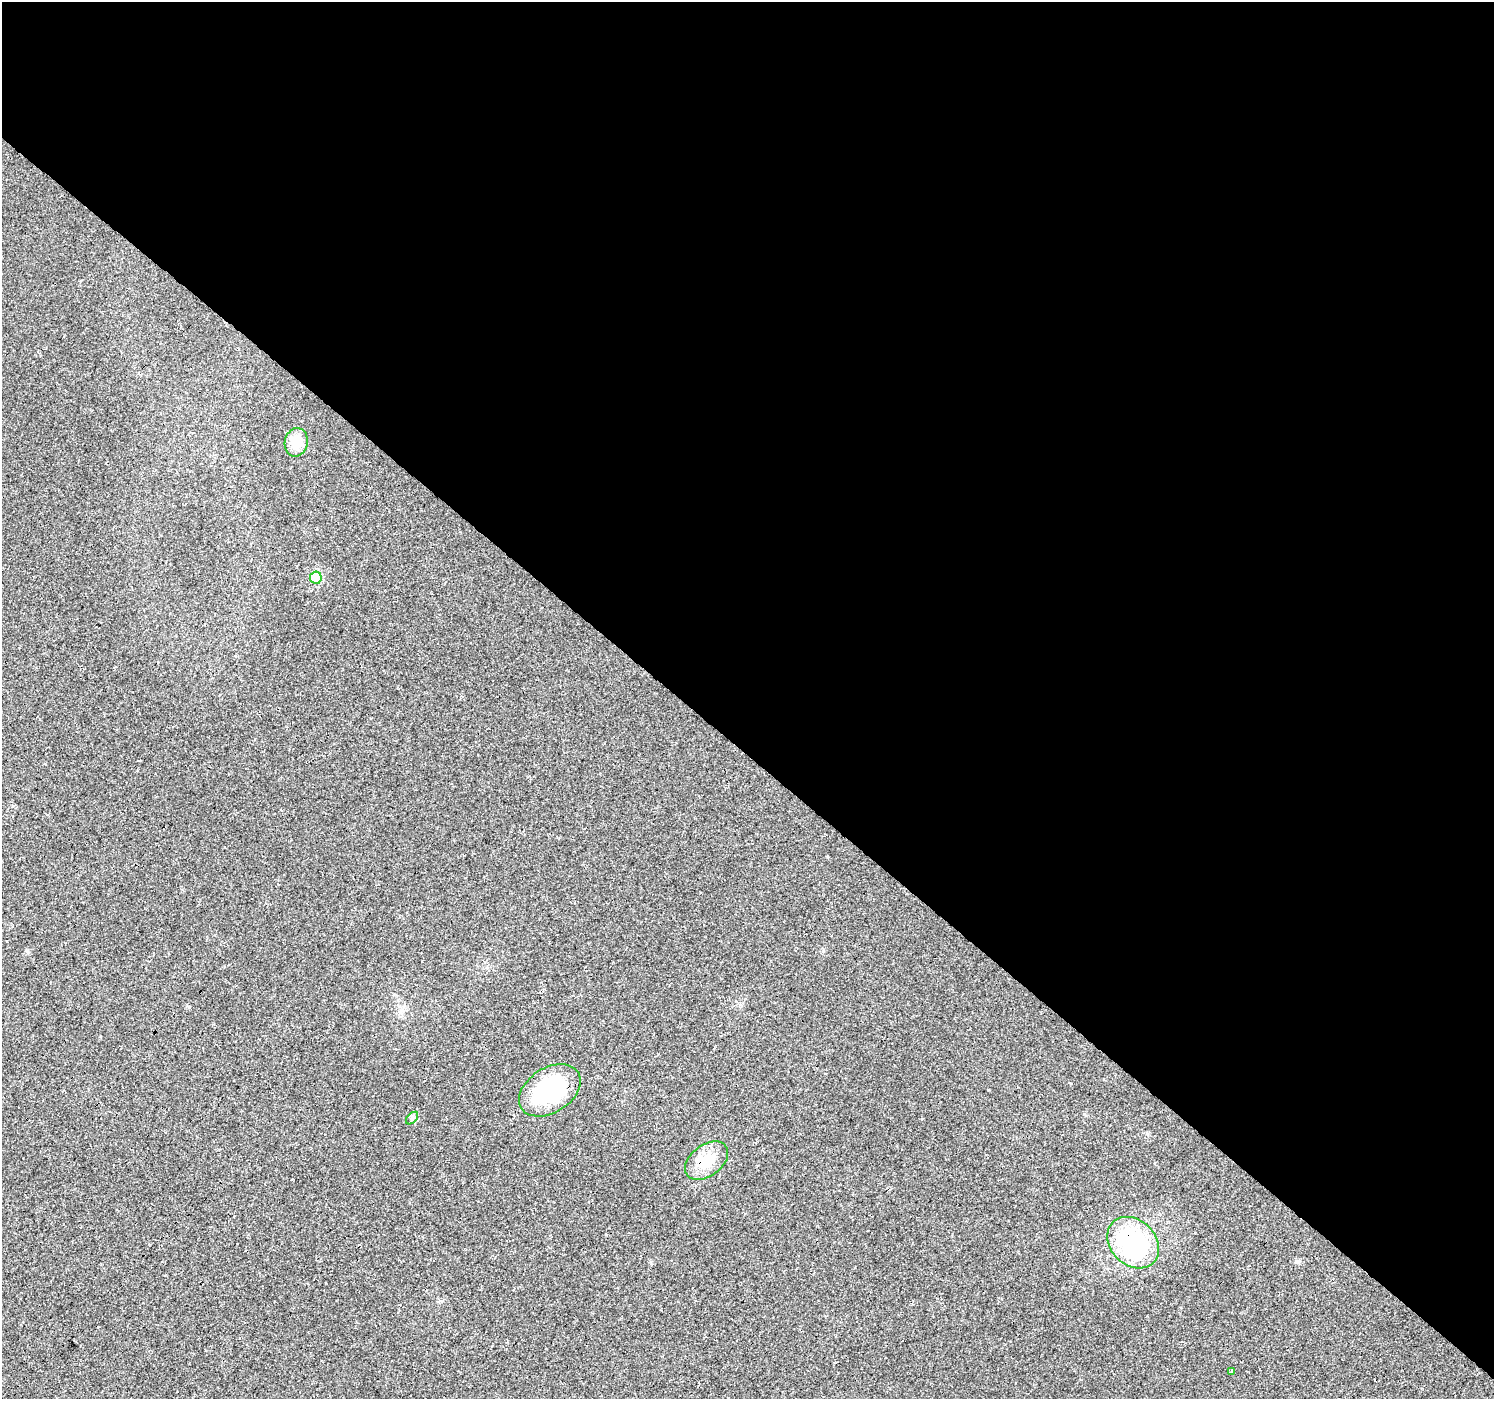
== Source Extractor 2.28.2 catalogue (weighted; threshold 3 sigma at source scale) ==
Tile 3 of 4 x 4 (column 3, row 1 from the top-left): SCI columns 3027-4518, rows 4398-5794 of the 6058 x 6067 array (HDU 1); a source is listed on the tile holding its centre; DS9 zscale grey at full resolution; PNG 1496 x 1401 px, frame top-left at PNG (2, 2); each listed source drawn as its Kron ellipse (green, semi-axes under 4 px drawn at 4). Shown black and unused: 54% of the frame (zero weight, under 3 of 4 exposures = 5% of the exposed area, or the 3 px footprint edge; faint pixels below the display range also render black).
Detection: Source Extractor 2.28.2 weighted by HDU 2 'WHT'; one run over the whole footprint, this tile lists its part. Background 0.0252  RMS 0.0069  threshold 0.0311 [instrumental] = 3 sigma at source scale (4.5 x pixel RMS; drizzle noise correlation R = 1.50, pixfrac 1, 0.0396/0.0396 arcsec/px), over >= 5 px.
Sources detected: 8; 1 inside a brighter object's white glare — neither listed nor drawn; the other 7 listed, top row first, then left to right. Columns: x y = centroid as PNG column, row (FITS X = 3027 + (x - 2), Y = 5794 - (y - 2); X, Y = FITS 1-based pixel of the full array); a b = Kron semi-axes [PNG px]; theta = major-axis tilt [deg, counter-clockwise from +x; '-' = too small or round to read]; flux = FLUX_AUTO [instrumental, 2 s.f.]
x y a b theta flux
296 442 14 11 77 13
316 578 6 6 - 45
550 1090 34 22 33 67
412 1118 7 4 46 1.4
707 1161 24 15 37 18
1133 1243 29 22 -44 79
1232 1371 3 3 - 2.1
Overlapping masked pixels (flux is a lower limit): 2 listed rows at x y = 550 1090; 1133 1243